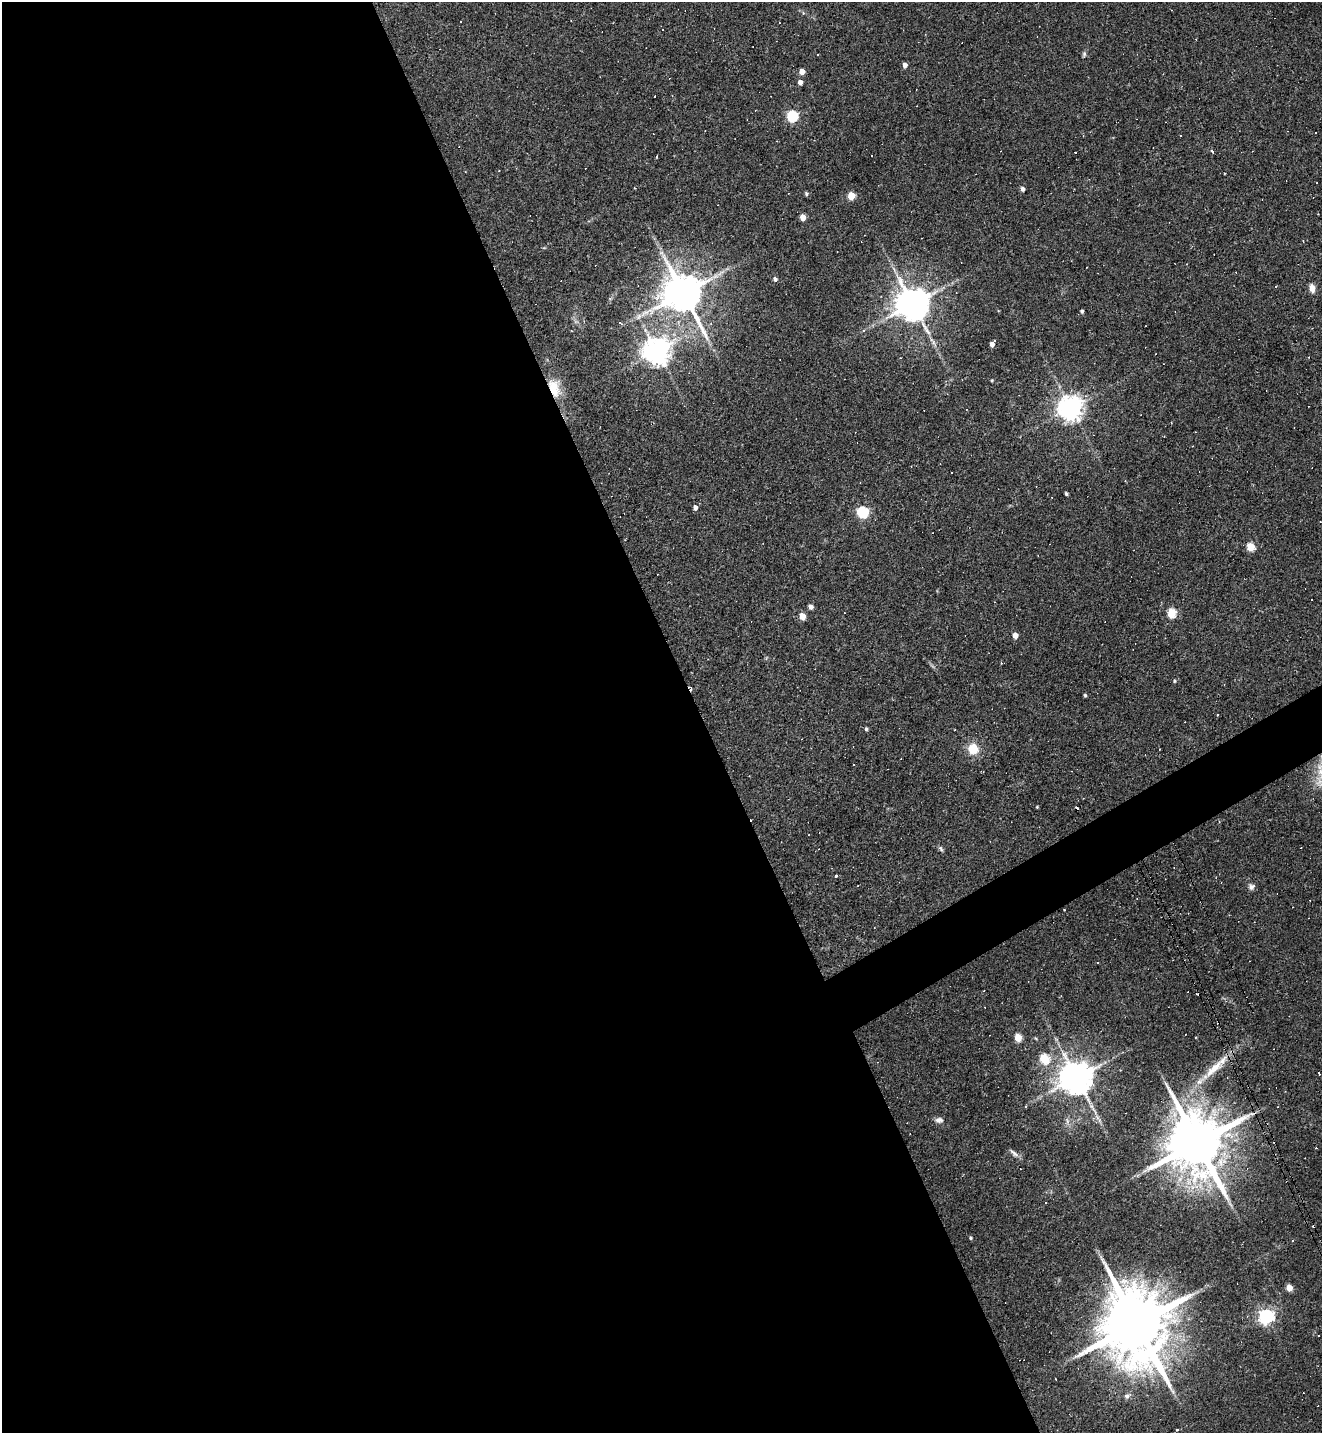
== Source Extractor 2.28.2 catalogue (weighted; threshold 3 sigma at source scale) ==
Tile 9 of 4 x 4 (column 1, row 3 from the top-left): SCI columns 287-1606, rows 1433-2863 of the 5717 x 5726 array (HDU 1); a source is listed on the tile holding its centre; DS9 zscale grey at full resolution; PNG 1324 x 1435 px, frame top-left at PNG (2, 2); no overlay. Shown black and unused: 55% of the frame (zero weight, under 2 of 3 exposures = <1% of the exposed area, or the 3 px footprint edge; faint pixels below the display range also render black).
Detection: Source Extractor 2.28.2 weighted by HDU 2 'WHT'; one run over the whole footprint, this tile lists its part. Background 0.065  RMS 0.0054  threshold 0.0241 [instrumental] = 3 sigma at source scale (4.5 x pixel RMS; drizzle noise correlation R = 1.50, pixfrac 1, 0.05/0.05 arcsec/px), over >= 5 px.
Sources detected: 108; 44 cosmic-ray / hot-pixel residue — not listed; the other 64 listed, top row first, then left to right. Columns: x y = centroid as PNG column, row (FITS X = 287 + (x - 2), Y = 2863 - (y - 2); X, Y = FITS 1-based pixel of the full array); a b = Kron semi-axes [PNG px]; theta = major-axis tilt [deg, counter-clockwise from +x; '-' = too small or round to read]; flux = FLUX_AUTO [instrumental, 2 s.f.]
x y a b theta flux
571 20 3 2 - 0.3
1084 54 8 5 80 1.1
905 65 4 4 - 2.9
802 72 4 4 - 5
800 82 4 4 - 2.9
792 116 6 5 - 54
1180 136 3 2 - 0.51
1212 151 5 3 - 1.2
871 156 3 3 - 2
656 157 4 3 - 0.44
1022 189 4 4 - 1.8
806 194 5 5 - 0.92
851 196 5 4 - 17
803 217 5 4 - 7.4
775 279 5 4 - 1.6
1312 288 9 7 -71 3.6
683 293 12 10 -63 2000
610 298 6 4 19 0.62
912 304 10 9 - 1300
1082 311 4 3 - 1
620 323 6 3 -36 0.73
864 330 5 4 - 0.67
933 342 9 4 -71 1.4
992 344 4 4 - 2.9
656 351 8 8 - 640
992 380 4 4 - 0.55
554 388 21 12 -75 12
1070 408 8 7 - 560
952 472 2 2 - 0.37
1066 494 3 3 - 0.89
695 507 5 4 - 2.5
862 512 6 5 - 56
1250 547 5 5 - 17
810 607 5 4 - 2.2
1171 613 6 5 - 22
802 616 5 4 - 7.7
1015 635 5 4 - 5.4
1174 681 5 4 - 0.79
1085 695 4 3 - 0.75
866 729 4 4 - 0.99
954 730 3 2 - 0.48
973 749 12 11 - 10
1037 807 3 2 - 0.51
941 849 9 5 -64 1.1
836 876 3 3 - 2.4
1252 886 9 7 17 2.1
1018 1038 5 4 - 16
1044 1059 6 5 - 30
1214 1068 45 10 43 16
1319 1073 4 2 - 0.73
1076 1077 9 9 - 1300
1026 1106 3 2 - 0.64
939 1120 11 7 6 2.2
1067 1121 10 5 -83 1.9
1198 1144 18 14 -69 4600
1316 1148 3 2 - 0.54
1014 1153 16 5 -39 2.1
971 1238 5 4 - 0.73
1293 1240 3 3 - 0.56
1289 1288 5 4 - 8
1266 1316 6 6 - 170
1136 1324 23 16 -69 7200
1127 1396 11 7 31 2.1
1177 1430 3 3 - 2.7
Overlapping masked pixels (flux is a lower limit): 3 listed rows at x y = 554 388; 1214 1068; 1198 1144